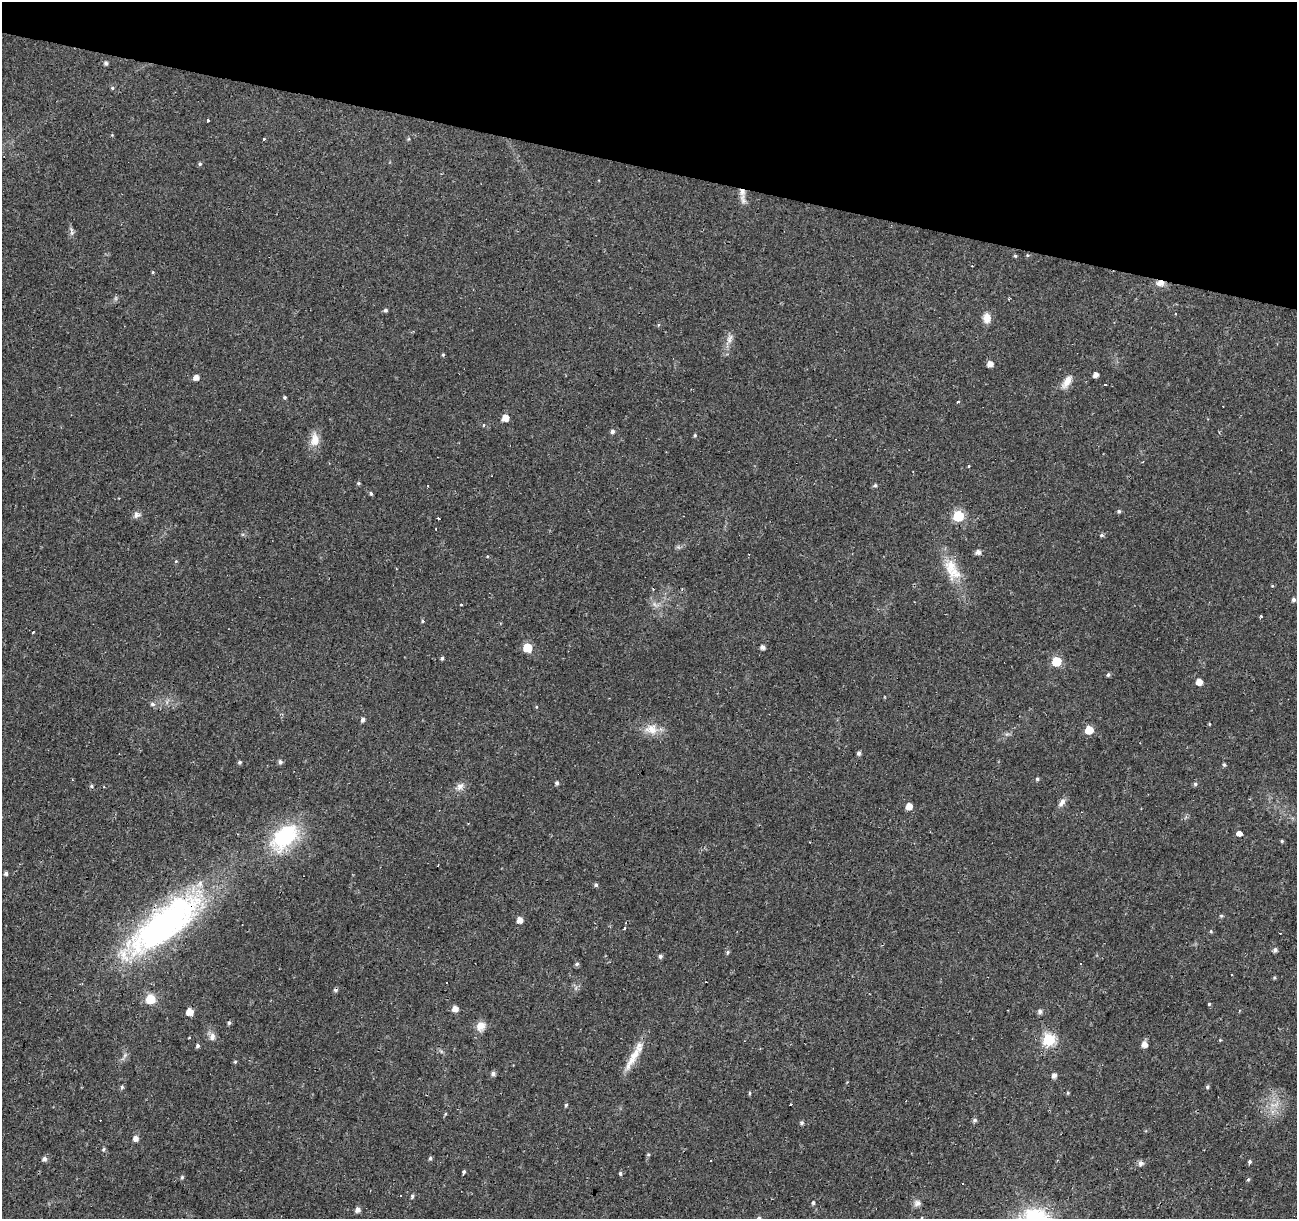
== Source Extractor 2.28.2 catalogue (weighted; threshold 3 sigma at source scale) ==
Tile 2 of 4 x 4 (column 2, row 1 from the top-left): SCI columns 1296-2590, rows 3868-5084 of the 5186 x 5364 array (HDU 1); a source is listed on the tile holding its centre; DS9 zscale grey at full resolution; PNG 1299 x 1221 px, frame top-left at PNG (2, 2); no overlay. Shown black and unused: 14% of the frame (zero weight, under 2 of 3 exposures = <1% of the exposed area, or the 3 px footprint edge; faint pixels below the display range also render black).
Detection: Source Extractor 2.28.2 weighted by HDU 2 'WHT'; one run over the whole footprint, this tile lists its part. Background 0.024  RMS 0.0033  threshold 0.015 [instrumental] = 3 sigma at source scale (4.5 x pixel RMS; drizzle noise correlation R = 1.50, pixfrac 1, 0.0396/0.0396 arcsec/px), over >= 5 px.
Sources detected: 138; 1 inside a brighter object's white glare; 15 cosmic-ray / hot-pixel residue — not listed; the other 122 listed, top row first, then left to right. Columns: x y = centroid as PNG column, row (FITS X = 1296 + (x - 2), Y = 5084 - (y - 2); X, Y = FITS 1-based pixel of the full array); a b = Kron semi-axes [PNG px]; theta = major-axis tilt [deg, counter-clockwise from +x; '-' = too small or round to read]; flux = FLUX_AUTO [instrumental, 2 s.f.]
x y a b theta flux
106 63 5 4 - 0.78
112 88 5 4 - 0.45
208 120 3 3 - 83
264 138 3 3 - 1.3
200 164 5 4 - 0.5
742 192 12 8 -86 2.7
1028 255 5 4 - 0.39
1015 256 4 3 - 0.44
152 272 5 3 - 0.29
1160 283 10 7 -1 2
385 310 5 5 - 0.63
987 318 11 8 -89 3.1
658 325 5 3 - 0.34
729 339 15 7 70 1.9
443 355 4 3 - 0.41
990 364 5 5 - 2.2
1096 375 5 4 - 1.7
196 378 5 5 - 2
1067 382 20 9 57 3
285 397 4 4 - 0.52
958 402 4 3 - 0.38
505 418 5 5 - 3.7
484 425 3 3 - 0.9
612 432 5 5 - 0.87
695 435 5 3 - 0.44
315 440 15 11 72 3.9
1143 461 3 2 - 0.28
358 483 5 4 - 0.43
875 485 5 4 - 0.6
371 494 5 4 - 0.55
1119 511 5 5 - 0.6
136 515 9 8 - 1.3
958 516 6 6 - 28
1102 535 5 4 - 0.58
978 552 5 5 - 1.5
176 561 5 4 - 0.32
950 566 24 17 84 7.3
1272 586 4 4 - 0.34
1294 599 5 5 - 0.78
461 604 3 3 - 2.8
1261 616 3 3 - 1.9
762 647 4 4 - 1.3
527 648 6 5 - 12
442 658 4 4 - 0.55
1056 662 6 6 - 14
1108 675 5 4 - 0.61
1199 682 5 4 - 3.4
152 704 7 5 -14 0.75
536 707 4 3 - 0.26
363 720 5 5 - 0.92
1209 724 4 3 - 0.26
651 729 18 14 -11 4.6
1089 730 5 5 - 8.2
859 753 5 4 - 0.9
240 762 5 5 - 0.52
280 762 5 5 - 0.86
1224 765 5 4 - 0.55
1037 779 5 4 - 0.5
557 783 5 4 - 0.65
1195 784 5 5 - 0.64
91 786 5 4 - 0.46
460 786 11 8 45 1.7
104 787 3 2 - 0.47
1062 802 13 6 50 1.5
909 806 5 5 - 3.2
1238 833 4 3 - 18
284 837 39 23 43 25
1282 841 4 4 - 0.42
6 873 4 4 - 0.78
596 885 5 4 - 0.66
1221 916 5 4 - 0.44
520 920 5 5 - 2.4
162 927 102 33 36 96
624 928 3 3 - 1.5
1211 931 5 4 - 0.42
1275 950 5 5 - 0.92
728 952 5 5 - 0.51
660 956 5 5 - 0.78
577 964 6 5 - 0.61
1231 974 3 3 - 0.62
1274 978 5 4 - 0.38
150 999 6 6 - 9.2
1209 1004 4 4 - 0.38
455 1009 5 5 - 2.4
1040 1011 6 6 - 1
190 1012 6 5 - 3.7
229 1023 5 4 - 0.55
481 1026 12 11 - 2.8
212 1037 11 8 81 1.6
190 1038 3 2 - 0.34
1048 1040 6 6 - 38
1144 1044 6 5 - 2.2
198 1046 4 4 - 0.65
125 1055 7 5 47 0.76
633 1058 42 8 59 5.9
235 1062 5 4 - 0.38
493 1074 5 5 - 0.98
1054 1076 5 5 - 1.5
122 1087 5 5 - 0.55
1207 1087 5 5 - 0.53
750 1093 5 3 - 0.38
1068 1093 5 4 - 0.41
566 1105 5 4 - 0.5
1274 1105 15 5 2 1.8
975 1120 5 5 - 0.74
801 1123 5 5 - 0.68
136 1138 5 5 - 1.9
103 1149 5 4 - 0.49
648 1154 5 4 - 0.4
430 1158 5 4 - 0.56
44 1159 5 5 - 1.2
1249 1161 5 4 - 0.55
1141 1163 7 6 - 1.2
464 1171 4 3 - 0.65
620 1173 6 4 -78 0.51
182 1177 5 4 - 0.47
1248 1179 5 4 - 0.42
412 1196 5 4 - 0.56
813 1203 5 4 - 0.49
917 1203 9 8 - 1.4
357 1210 5 5 - 1.7
759 1218 6 5 - 0.73
Overlapping masked pixels (flux is a lower limit): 3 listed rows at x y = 742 192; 1160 283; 162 927
Isophote crosses this tile's border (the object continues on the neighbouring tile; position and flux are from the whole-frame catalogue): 1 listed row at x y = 759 1218